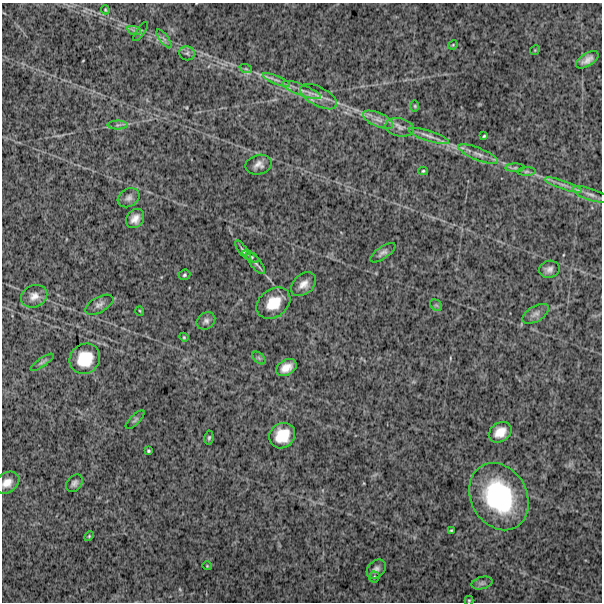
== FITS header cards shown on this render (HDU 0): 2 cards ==
NAXIS1  =                  600
NAXIS2  =                  600

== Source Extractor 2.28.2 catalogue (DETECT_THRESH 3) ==
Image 600 x 600 px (HDU 0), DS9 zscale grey, 1 PNG px = 1 image px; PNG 604 x 604 px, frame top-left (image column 1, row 600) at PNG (2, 3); each listed source drawn as its Kron ellipse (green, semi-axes under 4 px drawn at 4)
Background 964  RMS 280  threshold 829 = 3 sigma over >= 5 px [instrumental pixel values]
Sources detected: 61; all 61 listed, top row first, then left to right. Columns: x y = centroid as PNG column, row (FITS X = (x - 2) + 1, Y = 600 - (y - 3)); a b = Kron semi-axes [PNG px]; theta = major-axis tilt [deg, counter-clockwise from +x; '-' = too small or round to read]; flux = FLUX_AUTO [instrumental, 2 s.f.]
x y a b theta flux
105 10 4 3 - 1.9e+04
134 30 7 4 -18 4.7e+04
140 32 11 2 54 2.1e+04
164 39 11 4 -54 5.1e+04
453 45 5 4 - 1.8e+04
535 50 5 4 - 1.6e+04
187 53 8 7 - 6.1e+04
587 60 12 6 32 1.2e+05
246 69 6 4 -18 3.0e+04
276 80 14 4 -23 8.9e+04
301 90 21 5 -21 1.5e+05
319 97 20 9 -28 1.9e+05
415 106 5 3 - 2.1e+04
378 120 16 7 -23 1.4e+05
118 125 10 4 0 4.8e+04
400 127 14 9 -11 1.1e+05
429 136 21 5 -18 1.2e+05
484 136 4 3 - 2.2e+04
478 154 21 6 -22 1.4e+05
259 165 13 9 15 1.1e+05
515 168 9 4 0 3.9e+04
423 171 5 4 - 2.6e+04
526 172 9 4 0 4.1e+04
563 185 19 3 -19 9.8e+04
590 194 19 6 -19 1.0e+05
129 198 11 9 30 8.6e+04
135 219 10 8 52 1.4e+05
243 250 12 4 -54 4.8e+04
383 253 15 6 35 7.7e+04
251 256 9 4 -32 3.8e+04
255 263 14 5 -50 7.3e+04
549 269 10 8 12 9.0e+04
184 275 6 5 - 3.2e+04
303 284 14 10 40 1.5e+05
34 296 13 11 24 1.5e+05
273 303 18 14 37 4.2e+05
99 305 15 7 29 9.3e+04
436 305 6 5 - 3.1e+04
140 311 5 3 - 1.5e+04
536 314 15 7 30 9.6e+04
206 321 10 8 36 7.1e+04
184 337 4 4 - 1.9e+04
259 358 8 4 -45 3.6e+04
85 359 16 14 43 5.4e+05
42 362 13 4 35 4.5e+04
286 368 11 7 30 1.8e+05
135 420 12 5 45 4.2e+04
500 432 12 9 36 2.4e+05
282 436 13 12 - 4.3e+05
209 438 7 4 81 3.0e+04
148 451 3 3 - 2.3e+04
7 483 13 9 34 1.7e+05
74 483 10 7 51 6.5e+04
499 497 35 28 -61 2.2e+06
451 530 3 3 - 1.9e+04
89 536 6 3 46 2.1e+04
207 566 4 4 - 1.8e+04
376 569 10 8 44 8.2e+04
374 577 5 5 - 2.8e+04
482 583 10 6 15 5.7e+04
469 600 5 4 - 2.1e+04
At the frame edge (FLAGS 8, measured only in part): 2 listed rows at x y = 7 483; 469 600